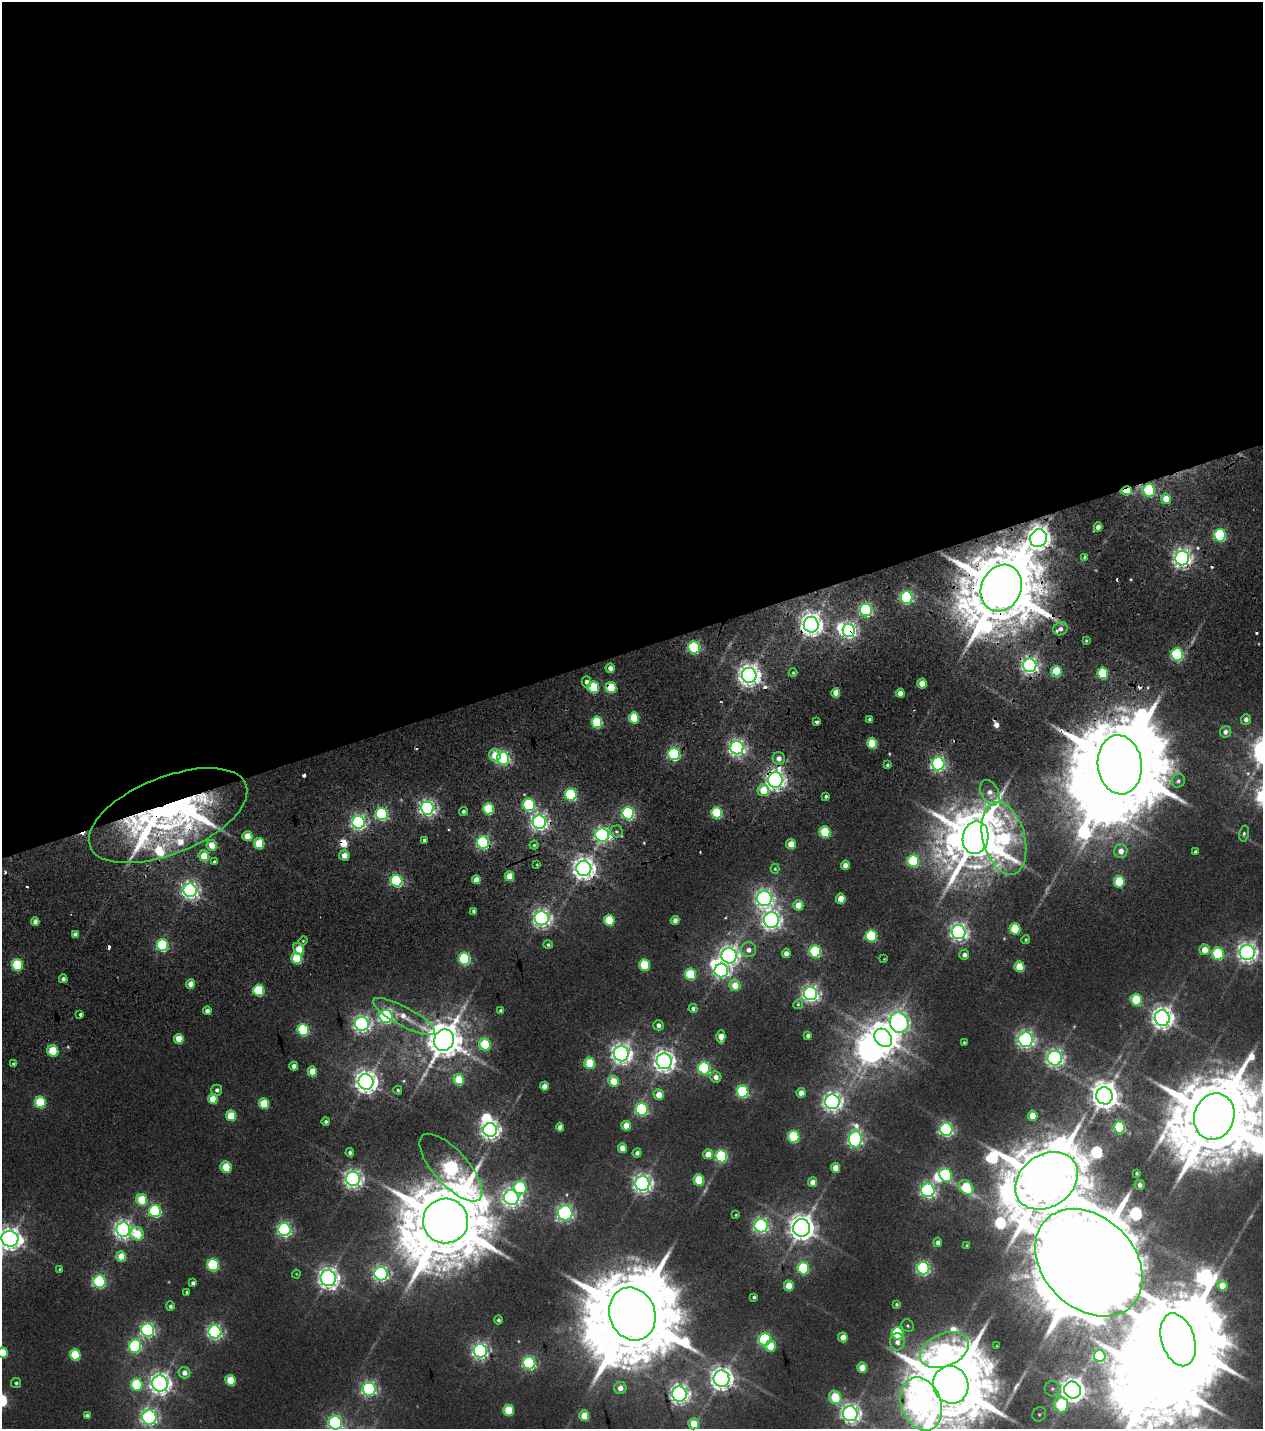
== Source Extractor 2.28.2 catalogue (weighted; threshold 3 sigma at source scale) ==
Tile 2 of 4 x 4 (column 2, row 1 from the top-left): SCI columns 1565-2825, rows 4518-5944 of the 5576 x 6577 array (HDU 1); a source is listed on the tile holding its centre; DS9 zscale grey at full resolution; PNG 1265 x 1431 px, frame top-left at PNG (2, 2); each listed source drawn as its Kron ellipse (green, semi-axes under 4 px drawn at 4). Shown black and unused: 46% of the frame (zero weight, under 2 of 5 exposures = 17% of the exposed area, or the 3 px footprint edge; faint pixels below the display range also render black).
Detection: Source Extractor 2.28.2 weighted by HDU 2 'WHT'; one run over the whole footprint, this tile lists its part. Background 0.0109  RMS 0.0057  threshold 0.0257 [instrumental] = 3 sigma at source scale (4.5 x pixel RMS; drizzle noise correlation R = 1.50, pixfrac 1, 0.0396/0.0396 arcsec/px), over >= 5 px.
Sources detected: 318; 7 too faint to see at this stretch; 12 inside a brighter object's white glare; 16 cosmic-ray / hot-pixel residue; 1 long thin detection or spike segment (spike, bleed or trail) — neither listed nor drawn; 5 inside a brighter listed object's ellipse — not listed separately; the other 277 listed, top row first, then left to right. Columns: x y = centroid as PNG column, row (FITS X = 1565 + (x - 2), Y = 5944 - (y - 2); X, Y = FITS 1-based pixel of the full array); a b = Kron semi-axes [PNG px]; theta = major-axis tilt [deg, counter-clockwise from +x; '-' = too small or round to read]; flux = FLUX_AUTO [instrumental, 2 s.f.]
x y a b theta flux
1149 490 6 5 - 62
1126 491 5 4 - 24
1166 499 5 5 - 10
1098 527 4 4 - 2.9
1220 535 6 5 - 74
1038 538 9 8 - 590
1085 557 4 3 - 1.4
1182 558 7 7 - 320
1001 588 24 20 64 7900
906 597 6 6 - 110
866 610 6 6 - 100
811 625 8 7 - 510
1060 629 7 6 - 2.7
849 630 6 6 - 210
1086 641 3 3 - 0.7
694 647 6 6 - 85
1177 654 6 6 - 82
1030 665 7 6 - 250
610 668 4 4 - 3.9
1056 671 5 5 - 28
793 673 4 4 - 0.74
1103 673 6 5 - 36
749 675 7 7 - 490
586 682 5 4 - 2.3
922 683 5 4 - 9.1
594 687 6 5 - 41
611 687 5 5 - 28
836 693 4 4 - 7.4
900 693 4 4 - 4.7
634 718 5 5 - 27
870 719 4 4 - 1.3
1246 719 5 5 - 2.7
597 722 6 5 - 41
816 722 4 3 - 4.7
1225 732 6 5 - 2.8
872 743 5 5 - 24
737 748 7 6 - 220
674 754 6 6 - 100
495 755 6 5 - 11
503 758 6 6 - 140
779 758 6 6 - 4
938 764 6 6 - 170
887 765 4 4 - 0.97
1120 765 30 22 -83 17000
775 780 8 7 - 360
1178 781 7 6 - 1.8
763 790 6 5 - 17
990 793 13 8 -63 4.6
571 795 6 5 - 73
826 796 3 3 - 3.7
529 805 6 6 - 67
427 808 6 6 - 220
488 809 6 5 - 37
463 811 4 4 - 1.5
628 813 6 6 - 100
717 813 6 5 - 43
382 814 6 6 - 84
168 815 84 38 22 360
359 822 6 6 - 190
539 822 7 6 - 260
616 831 6 6 - 1.9
825 832 6 5 - 36
1244 834 8 4 79 1.3
602 835 7 6 - 180
247 836 5 5 - 12
976 838 16 13 80 4200
1004 839 37 21 -76 91
425 840 3 3 - 3.3
483 842 6 6 - 120
259 843 5 5 - 24
791 844 5 5 - 10
212 845 5 5 - 10
534 845 4 4 - 0.81
1121 851 7 6 - 4.7
1195 852 4 3 - 1
344 855 5 5 - 6
204 856 5 5 - 13
913 861 6 5 - 51
215 862 3 3 - 4.7
537 865 4 3 - 0.53
845 865 4 4 - 4.5
584 868 7 7 - 490
775 869 5 4 - 0.78
509 876 5 4 - 12
476 880 4 4 - 6.5
397 881 6 6 - 91
1119 882 6 5 - 29
190 890 7 6 - 240
764 899 8 7 - 280
841 899 5 4 - 12
798 905 5 5 - 8.6
473 911 3 3 - 0.93
542 918 7 7 - 280
609 920 5 5 - 30
675 920 4 4 - 3.1
771 920 8 7 - 350
35 921 4 4 - 3.2
1015 929 5 5 - 32
959 932 7 7 - 280
75 934 4 4 - 2.5
871 936 6 5 - 59
1026 940 4 4 - 0.81
303 941 5 4 - 0.73
162 945 6 5 - 72
548 945 5 4 - 1.2
299 949 6 5 - 12
749 950 7 7 - 4
1205 950 5 5 - 8.7
815 951 6 5 - 74
1247 952 7 7 - 370
786 953 4 4 - 3.6
1218 954 6 6 - 55
964 955 5 4 - 2.5
729 956 8 7 - 330
297 958 5 5 - 31
465 959 6 5 - 75
884 959 2 2 - 0.37
17 965 6 5 - 45
644 965 5 5 - 32
1019 967 5 5 - 18
721 970 7 7 - 190
690 974 6 5 - 34
63 979 4 4 - 1.9
191 984 5 4 - 5.7
735 985 5 5 - 9.6
259 990 6 5 - 41
811 994 7 6 - 240
1136 1000 6 5 - 32
798 1004 5 4 - 0.92
693 1008 4 4 - 1.7
207 1011 4 4 - 2.8
501 1011 4 4 - 2.2
80 1014 3 3 - 2.8
386 1016 6 6 - 150
404 1017 35 9 -28 15
1162 1018 8 7 - 480
899 1023 10 9 - 230
362 1024 7 7 - 250
658 1025 5 5 - 2.8
303 1030 6 5 - 57
808 1035 4 4 - 1.5
721 1037 6 4 -89 7.6
883 1038 10 8 -49 1100
179 1039 5 4 - 12
444 1040 11 10 - 1700
1026 1040 7 7 - 240
964 1042 3 3 - 0.61
485 1045 6 5 - 33
53 1051 6 5 - 24
621 1054 7 7 - 370
1055 1058 7 7 - 260
664 1061 8 7 - 440
13 1063 3 3 - 1.1
590 1063 5 5 - 26
294 1066 4 4 - 3.4
704 1068 6 6 - 85
312 1071 5 4 - 12
716 1077 6 5 - 3.7
459 1080 5 5 - 21
614 1081 5 5 - 14
366 1082 8 7 - 520
544 1086 4 4 - 4.8
217 1090 5 5 - 2.1
398 1090 4 4 - 0.96
743 1091 6 6 - 84
801 1093 4 4 - 5.5
659 1095 5 5 - 8.2
1104 1096 8 8 - 900
213 1099 5 4 - 13
40 1102 6 5 - 37
832 1102 7 7 - 330
264 1104 5 5 - 24
642 1109 6 6 - 95
231 1116 5 5 - 20
1032 1116 5 5 - 10
1214 1117 23 20 71 9700
326 1121 4 4 - 1.2
626 1125 5 4 - 8.9
560 1127 4 4 - 3.9
1119 1127 6 5 - 53
946 1129 6 6 - 150
490 1130 7 7 - 330
794 1137 6 5 - 43
855 1139 8 6 89 180
622 1148 5 4 - 5.8
350 1152 4 4 - 1.5
637 1153 4 4 - 2.2
708 1154 5 5 - 7.5
721 1156 6 6 - 76
226 1167 6 5 - 15
451 1168 43 17 -48 210
835 1168 5 4 - 7
1137 1173 4 3 - 0.94
945 1175 7 6 - 64
353 1179 7 7 - 300
699 1180 5 5 - 26
1046 1181 34 26 35 8100
812 1182 5 4 - 5.3
642 1184 7 7 - 330
1140 1185 5 5 - 3
520 1188 7 6 - 62
966 1188 8 6 -46 38
928 1190 7 6 - 170
511 1198 7 7 - 310
142 1200 6 5 - 26
155 1211 6 6 - 76
565 1213 7 7 - 170
736 1215 3 3 - 0.56
446 1221 22 22 - 8600
761 1226 7 6 - 170
802 1228 9 8 - 730
123 1230 7 7 - 300
284 1230 6 6 - 150
137 1234 7 6 - 18
10 1239 8 8 - 470
938 1242 5 4 - 2
967 1245 3 3 - 0.66
121 1256 5 5 - 11
1089 1263 61 45 -45 26000
213 1265 6 6 - 60
803 1268 6 6 - 47
923 1268 6 6 - 130
60 1269 3 3 - 0.55
296 1274 4 4 - 0.48
381 1274 7 6 - 180
328 1278 8 7 - 410
100 1282 6 6 - 93
193 1283 4 4 - 2.1
789 1286 5 5 - 11
1222 1286 5 5 - 8
187 1292 4 4 - 1.5
754 1297 4 3 - 1.1
896 1304 4 4 - 1
170 1306 5 4 - 1.7
632 1314 27 22 -69 13000
498 1320 4 4 - 1.2
908 1326 6 6 - 1.1
148 1330 6 6 - 160
215 1332 6 6 - 180
897 1333 6 6 - 60
843 1337 5 4 - 7
765 1339 6 6 - 99
1178 1340 27 16 -72 12000
897 1342 8 7 - 3.5
135 1346 6 6 - 93
770 1346 6 5 - 14
997 1346 3 2 - 0.42
944 1350 25 16 22 140
480 1351 7 6 - 230
3 1353 5 5 - 14
75 1355 6 5 - 33
1100 1356 6 5 - 40
529 1363 6 6 - 120
862 1368 5 5 - 10
184 1373 6 5 - 4.1
721 1379 8 8 - 520
230 1380 5 5 - 22
16 1383 5 5 - 1.2
160 1383 8 7 - 420
136 1385 6 6 - 42
951 1385 19 17 -68 7900
620 1388 6 6 - 4.8
369 1389 6 6 - 180
1052 1389 8 7 - 1.9
1072 1390 9 8 - 560
679 1394 8 7 - 320
835 1397 7 6 - 28
921 1404 27 20 -70 180
1061 1405 8 7 - 42
508 1410 5 5 - 23
850 1414 7 7 - 340
1039 1414 7 6 - 1.3
87 1416 4 4 - 2
584 1416 5 5 - 13
149 1417 7 7 - 200
335 1423 7 6 - 120
694 1424 5 5 - 14
Overlapping masked pixels (flux is a lower limit): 23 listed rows (the first 20) at x y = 1149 490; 1126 491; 1182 558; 1001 588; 866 610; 811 625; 849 630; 1030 665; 1056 671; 611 687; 503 758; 1120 765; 775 780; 529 805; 382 814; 168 815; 539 822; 602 835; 976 838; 483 842
Isophote crosses this tile's border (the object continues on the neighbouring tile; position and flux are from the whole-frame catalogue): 8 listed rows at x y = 1214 1117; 10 1239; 1089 1263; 3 1353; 951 1385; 921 1404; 335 1423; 694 1424